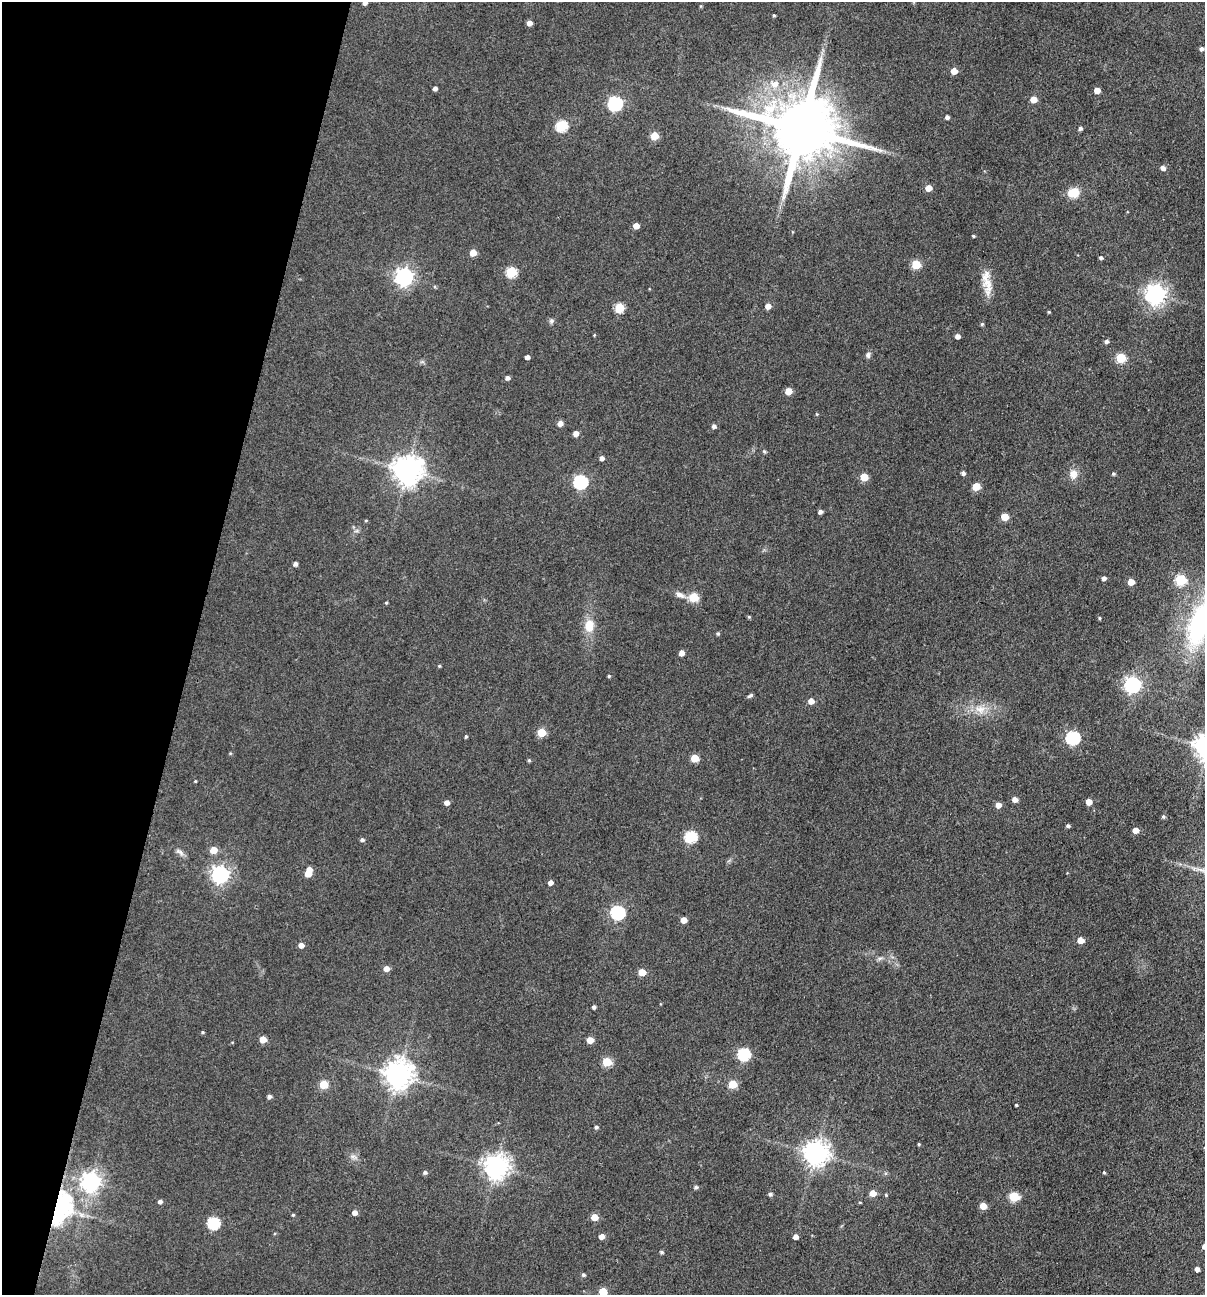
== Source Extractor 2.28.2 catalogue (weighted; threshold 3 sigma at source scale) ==
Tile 9 of 4 x 4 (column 1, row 3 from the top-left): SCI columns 129-1331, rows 1294-2586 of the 5193 x 5174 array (HDU 1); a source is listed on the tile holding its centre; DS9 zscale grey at full resolution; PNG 1207 x 1297 px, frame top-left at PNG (2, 2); no overlay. Shown black and unused: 16% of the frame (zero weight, under 3 of 4 exposures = <1% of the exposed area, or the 3 px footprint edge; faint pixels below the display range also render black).
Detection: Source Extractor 2.28.2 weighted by HDU 2 'WHT'; one run over the whole footprint, this tile lists its part. Background 0.174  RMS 0.0098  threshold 0.0439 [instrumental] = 3 sigma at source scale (4.5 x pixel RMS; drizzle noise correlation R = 1.50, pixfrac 1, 0.05/0.05 arcsec/px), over >= 5 px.
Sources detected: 139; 1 inside a brighter listed object's ellipse — not listed separately; the other 138 listed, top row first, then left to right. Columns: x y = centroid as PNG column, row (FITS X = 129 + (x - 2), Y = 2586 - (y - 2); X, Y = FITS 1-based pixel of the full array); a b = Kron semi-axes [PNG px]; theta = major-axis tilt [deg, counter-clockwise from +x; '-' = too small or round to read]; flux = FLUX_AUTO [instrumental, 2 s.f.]
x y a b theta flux
365 3 5 4 - 3.3
774 15 3 3 - 1.1
529 23 5 4 - 5.3
1201 49 5 5 - 2.8
954 71 5 5 - 10
775 84 10 8 32 7.9
435 88 4 4 - 3.2
1097 90 5 4 - 9.7
1033 99 5 5 - 11
615 103 6 6 - 180
947 117 4 4 - 3.1
561 126 6 6 - 75
1080 128 4 4 - 2.5
801 129 21 16 -15 11000
654 136 5 5 - 25
1163 168 5 5 - 4.2
929 188 5 5 - 11
1073 193 12 11 - 15
636 226 5 4 - 8
973 236 3 3 - 1.2
473 253 5 5 - 13
1101 258 4 4 - 2
916 264 5 5 - 36
511 272 6 5 - 59
404 277 7 7 - 400
987 282 32 10 -79 15
1155 294 7 7 - 580
768 306 5 5 - 6.5
619 308 5 5 - 45
1049 312 4 3 - 1.1
551 321 7 6 - 2.2
982 324 4 4 - 1.3
957 336 4 4 - 4.8
1106 341 5 4 - 2.6
868 355 8 6 83 2.6
527 357 4 4 - 3.7
1121 358 5 5 - 47
507 378 4 4 - 3.2
788 391 5 5 - 16
560 423 5 5 - 5.5
714 426 5 5 - 2.9
576 433 5 5 - 5.7
764 451 6 3 -20 1.2
602 458 4 4 - 3.9
407 470 9 8 - 1400
963 473 4 4 - 2.9
1073 474 11 10 - 8.3
1113 474 4 4 - 1.5
864 477 5 5 - 24
580 482 6 6 - 160
976 487 5 5 - 23
820 512 4 4 - 3.3
1005 517 5 5 - 19
366 520 4 3 - 0.79
295 564 4 4 - 3.4
1104 578 4 4 - 3.2
1180 580 6 5 - 65
1131 582 5 5 - 12
680 595 13 7 -24 5.1
693 597 5 5 - 41
386 603 4 3 - 1.1
749 617 4 4 - 1.2
1099 618 4 3 - 1.1
1198 624 55 23 73 130
589 626 13 10 87 17
718 633 4 4 - 1.5
682 653 5 5 - 5.8
439 666 4 3 - 1.1
609 676 3 3 - 1.3
1132 685 7 6 - 290
750 696 7 3 25 2.1
811 701 5 5 - 7.5
980 709 16 10 -3 12
541 732 5 5 - 32
466 736 3 3 - 1.4
1073 738 6 6 - 160
695 758 5 5 - 25
529 760 5 4 - 1.2
195 781 4 3 - 0.78
1015 799 5 4 - 7
1089 802 5 5 - 9.7
447 803 5 4 - 4.9
998 805 5 5 - 7.1
1163 816 4 4 - 1.6
1068 826 4 4 - 2.1
1136 830 5 5 - 7.6
691 837 6 6 - 89
362 840 5 4 - 2.3
213 850 5 5 - 15
180 852 14 5 -39 3.5
308 873 5 5 - 13
220 874 7 7 - 350
550 883 5 4 - 4.6
618 912 6 6 - 160
684 920 5 4 - 9.7
1080 940 5 4 - 12
301 945 5 5 - 5.6
880 958 7 4 18 2
386 968 5 5 - 7
642 972 5 5 - 16
593 1007 4 3 - 2.2
202 1032 4 4 - 1.1
263 1039 5 5 - 14
590 1040 5 5 - 13
744 1054 6 6 - 110
607 1062 5 5 - 37
398 1075 8 8 - 1300
323 1084 5 5 - 31
732 1084 5 5 - 30
269 1096 5 4 - 2.5
1016 1105 3 3 - 1
596 1127 4 4 - 2
919 1144 4 3 - 1.1
815 1153 8 8 - 930
353 1156 7 5 0 2.7
496 1167 8 7 - 900
425 1172 5 4 - 2.2
1104 1172 4 4 - 1.1
91 1182 7 7 - 460
696 1187 6 4 14 1.8
873 1193 5 5 - 11
770 1194 5 4 - 1.9
886 1195 4 4 - 1.1
1014 1196 6 5 - 50
160 1201 4 4 - 3
983 1206 5 5 - 14
58 1208 14 10 67 550
355 1213 5 5 - 5.3
293 1215 4 3 - 1.1
594 1217 5 5 - 13
213 1223 6 6 - 99
602 1236 5 4 - 5.9
795 1237 5 4 - 4.7
1204 1246 5 5 - 3.5
661 1252 4 4 - 1.6
1197 1269 4 4 - 4.3
583 1275 5 4 - 1.7
603 1291 5 5 - 25
Overlapping masked pixels (flux is a lower limit): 1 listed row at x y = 58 1208
Isophote crosses this tile's border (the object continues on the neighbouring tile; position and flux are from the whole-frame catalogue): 4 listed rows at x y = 365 3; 1198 624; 1204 1246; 603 1291